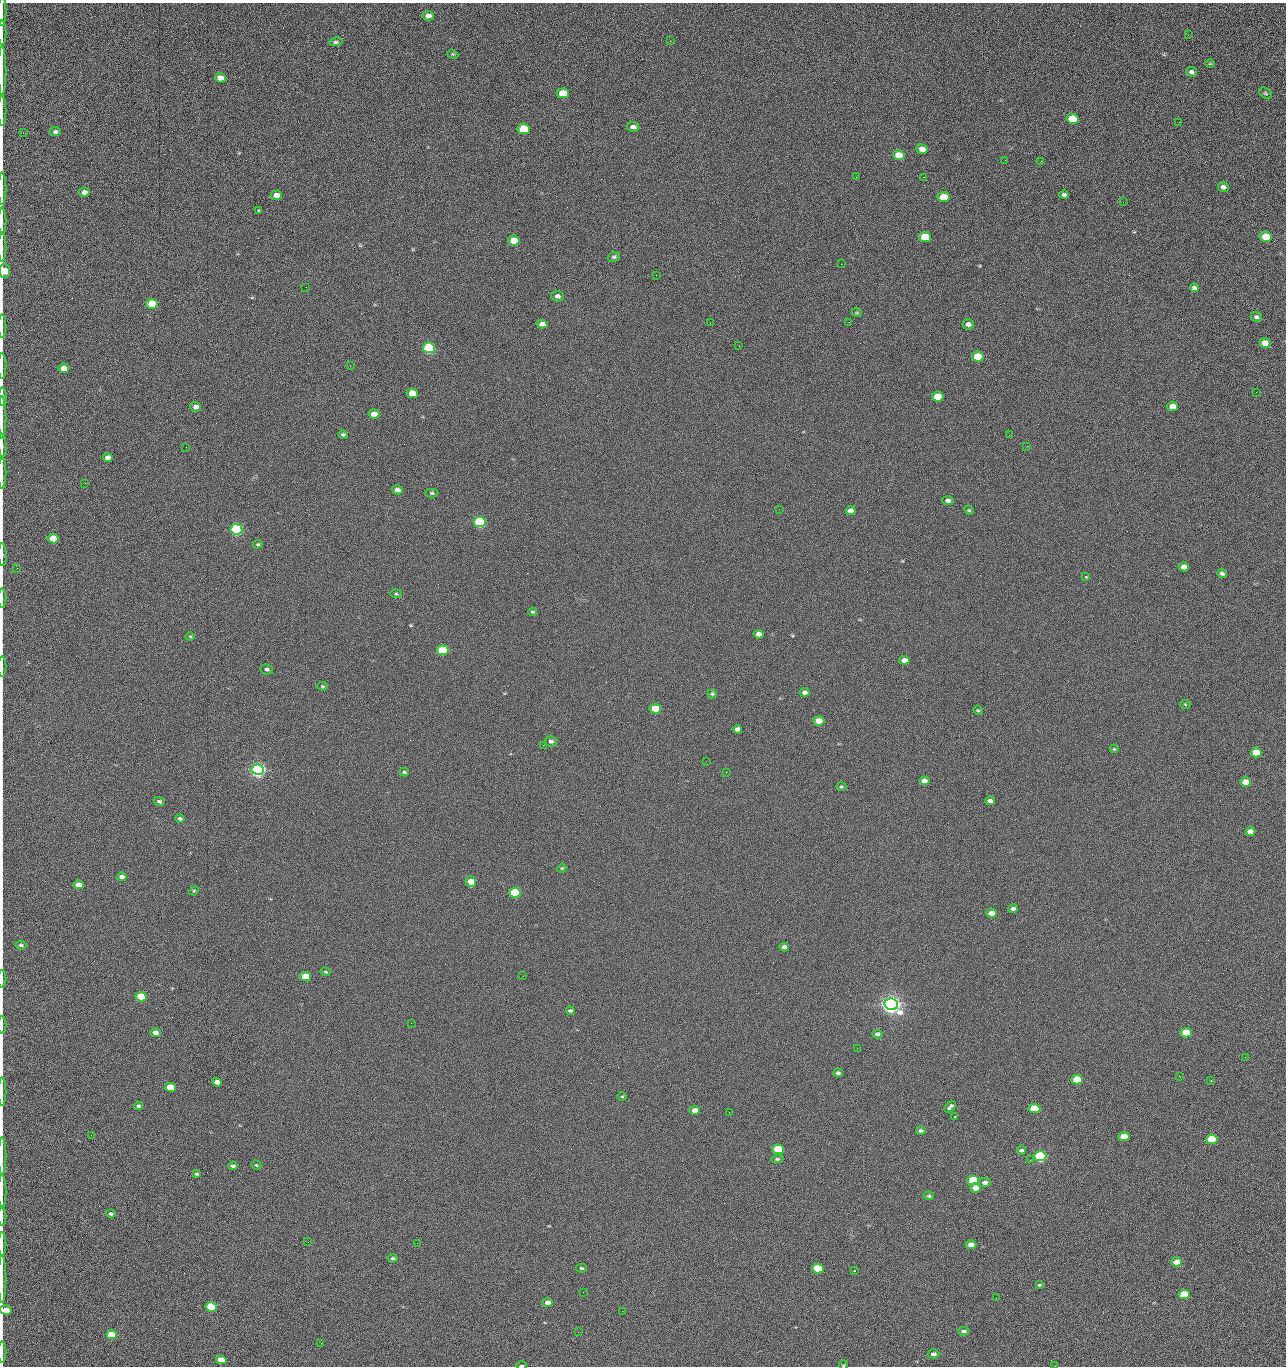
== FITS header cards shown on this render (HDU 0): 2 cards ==
NAXIS1  =                 1284 /fastest changing axis
NAXIS2  =                 1364 /next to fastest changing axis

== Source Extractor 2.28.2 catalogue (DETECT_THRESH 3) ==
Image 1284 x 1364 px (HDU 0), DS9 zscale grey, 1 PNG px = 1 image px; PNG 1288 x 1368 px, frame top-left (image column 1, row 1364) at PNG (2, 3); each listed source drawn as its Kron ellipse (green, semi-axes under 4 px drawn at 4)
Background 125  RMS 15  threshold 43.5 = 3 sigma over >= 5 px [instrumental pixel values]
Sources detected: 210; all 210 listed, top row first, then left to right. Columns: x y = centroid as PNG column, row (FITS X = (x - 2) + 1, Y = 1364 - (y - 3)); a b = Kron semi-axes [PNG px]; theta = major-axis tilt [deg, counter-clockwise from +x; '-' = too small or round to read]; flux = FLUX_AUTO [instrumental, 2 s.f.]
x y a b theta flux
2 11 15 2 90 2.1e+03
428 16 6 4 -9 4.7e+03
2 33 12 2 90 2.1e+03
1188 35 3 2 - 1.3e+03
670 41 2 2 - 2.5e+03
336 42 7 4 7 1.9e+03
453 54 6 4 -20 1.2e+03
1210 64 5 3 - 8.6e+02
2 70 24 2 90 4.7e+03
1192 72 6 4 -27 2.6e+03
220 78 5 4 - 8.6e+03
563 93 6 5 - 2.3e+04
1266 93 7 5 -41 1.6e+03
2 111 15 2 90 2.4e+03
1072 119 6 5 - 4.4e+04
1179 122 2 2 - 1.2e+03
633 127 6 4 -6 3.6e+03
524 129 6 5 - 5.3e+04
55 132 5 4 - 2.6e+03
23 133 2 2 - 5.5e+02
922 149 6 4 -12 6.1e+03
899 155 6 5 - 1.6e+04
1005 160 2 2 - 1.4e+03
1041 161 2 2 - 2.0e+03
856 177 2 2 - 2.5e+03
923 177 2 2 - 3.0e+04
1223 187 5 4 - 3.5e+03
2 189 16 2 90 2.8e+03
84 192 5 4 - 4.8e+03
276 195 6 4 1 6.1e+03
1064 195 4 4 - 2.6e+03
944 197 6 5 - 2.9e+04
1123 202 2 2 - 9.3e+02
258 210 3 3 - 1.3e+03
2 221 13 2 90 1.9e+03
925 237 6 5 - 4.1e+04
1266 237 6 5 - 2.5e+04
514 241 6 5 - 2.0e+04
2 247 14 2 90 2.4e+03
614 257 6 4 16 1.9e+03
841 264 2 2 - 2.6e+04
4 271 7 5 90 2.3e+04
656 275 2 2 - 4.9e+02
306 287 3 2 - 7.4e+02
1194 288 4 4 - 2.5e+03
557 296 6 5 - 3.3e+03
152 304 5 5 - 5.1e+04
857 313 5 3 - 8.9e+02
1256 317 5 5 - 2.2e+03
849 322 2 2 - 1.1e+03
710 323 2 2 - 3.5e+03
542 324 5 4 - 5.1e+03
968 324 6 5 - 4.0e+03
2 326 12 2 90 1.8e+03
1265 343 5 5 - 1.0e+04
739 346 2 2 - 5.6e+02
429 348 6 5 - 1.6e+05
978 357 6 5 - 3.9e+04
2 366 13 2 90 2.5e+03
350 366 2 2 - 3.6e+03
64 368 5 4 - 1.1e+04
1256 392 2 2 - 1.5e+03
412 393 5 5 - 1.9e+04
3 397 9 3 -88 4.6e+03
938 397 6 5 - 3.3e+04
1172 406 5 4 - 9.4e+03
196 407 5 5 - 4.7e+03
374 414 5 4 - 9.3e+03
2 418 21 2 90 3.2e+03
343 435 5 4 - 1.7e+03
1009 435 2 2 - 1.3e+03
2 446 12 3 -87 2.2e+03
1027 446 2 2 - 6.3e+02
186 447 2 2 - 2.9e+03
108 458 5 4 - 5.9e+03
2 473 16 2 90 2.8e+03
85 483 2 2 - 9.6e+02
397 490 5 4 - 5.1e+03
432 493 6 4 -1 1.7e+03
948 501 5 4 - 3.3e+03
779 509 2 2 - 4.5e+02
969 510 5 4 - 1.1e+03
851 511 5 4 - 4.9e+03
480 522 6 5 - 1.9e+05
236 529 6 5 - 3.2e+05
53 539 5 5 - 1.9e+04
258 544 5 4 - 1.4e+03
2 555 11 3 -88 2.6e+03
1184 567 5 4 - 5.5e+03
17 568 2 2 - 4.3e+02
1222 574 5 3 - 2.2e+03
1086 577 4 3 - 8.6e+02
396 594 6 3 -8 1.1e+03
2 598 9 2 90 1.5e+03
532 612 4 3 - 1.2e+03
759 634 5 4 - 5.2e+03
190 636 4 3 - 9.1e+02
443 650 6 5 - 9.0e+04
904 660 5 4 - 6.9e+03
2 667 10 2 90 1.6e+03
267 669 6 5 - 2.3e+03
322 686 5 3 - 1.2e+03
804 692 5 4 - 3.7e+03
712 694 4 4 - 1.3e+03
1185 704 5 3 - 8.9e+02
655 709 6 5 - 4.9e+04
978 710 5 4 - 1.2e+03
819 721 5 4 - 1.5e+04
737 729 5 4 - 3.5e+03
551 741 6 5 - 2.8e+03
543 745 2 2 - 3.6e+03
1114 749 4 4 - 1.0e+03
1256 753 5 5 - 2.7e+04
706 761 2 2 - 2.2e+03
258 770 6 5 - 7.1e+05
404 772 4 3 - 1.3e+03
726 772 2 2 - 2.7e+03
924 781 5 4 - 5.7e+03
1245 782 5 4 - 1.3e+04
841 786 5 4 - 1.2e+03
159 801 5 4 - 2.1e+03
990 801 5 4 - 4.0e+03
180 818 5 4 - 2.1e+03
1250 831 5 4 - 6.0e+03
562 868 5 3 - 9.1e+02
122 877 5 4 - 5.3e+03
471 882 5 5 - 1.3e+04
79 885 5 4 - 9.6e+03
194 891 5 4 - 1.1e+03
515 893 6 5 - 1.2e+05
1013 909 5 4 - 2.7e+03
991 913 5 4 - 9.5e+03
21 945 5 3 - 1.8e+03
784 947 5 4 - 3.5e+03
325 972 5 3 - 1.2e+03
305 976 5 4 - 3.3e+04
523 976 2 2 - 2.2e+03
2 979 9 2 90 1.4e+03
141 997 5 4 - 5.2e+04
891 1004 7 6 - 1.1e+06
570 1011 4 3 - 2.0e+03
411 1023 2 2 - 5.5e+03
2 1025 9 2 90 1.4e+03
155 1033 5 4 - 6.2e+03
1186 1033 5 4 - 2.9e+04
877 1034 5 4 - 2.3e+03
857 1048 2 2 - 1.4e+03
1245 1057 2 2 - 1.9e+03
838 1073 5 4 - 2.2e+03
1179 1076 3 2 - 2.8e+03
1077 1080 6 5 - 4.8e+04
1211 1080 3 2 - 8.3e+02
217 1082 5 4 - 5.7e+03
170 1087 5 4 - 3.1e+04
2 1092 14 2 90 2.4e+03
622 1096 4 3 - 8.6e+02
138 1106 4 4 - 1.8e+03
950 1107 7 3 45 2.4e+03
1034 1108 6 4 -2 4.4e+04
695 1110 5 4 - 8.8e+03
729 1112 3 2 - 9.7e+02
955 1117 3 2 - 1.1e+03
921 1131 5 4 - 2.0e+03
91 1135 2 2 - 2.5e+03
1124 1136 5 4 - 1.7e+04
1212 1139 6 4 2 5.8e+04
778 1149 6 5 - 7.8e+04
1021 1150 4 3 - 2.0e+03
2 1156 18 2 90 2.6e+03
1040 1156 6 5 - 2.8e+05
777 1159 6 4 8 1.6e+03
1030 1160 3 2 - 1.1e+03
256 1165 5 4 - 9.9e+02
233 1166 4 3 - 2.4e+03
197 1174 4 3 - 1.4e+03
973 1180 6 5 - 8.4e+04
985 1182 6 4 6 3.6e+03
975 1188 5 4 - 9.6e+03
2 1192 17 2 90 3.1e+03
929 1196 5 4 - 1.4e+03
111 1214 5 4 - 2.1e+03
2 1216 10 2 90 1.8e+03
308 1242 2 2 - 1.9e+03
417 1243 2 2 - 5.4e+03
2 1244 12 2 90 2.0e+03
971 1245 5 4 - 8.7e+03
393 1258 5 3 - 1.6e+03
1176 1262 5 4 - 1.4e+04
582 1268 5 3 - 1.4e+03
818 1269 6 4 -3 8.0e+04
854 1271 2 2 - 8.3e+02
2 1279 24 2 90 4.7e+03
1039 1285 3 3 - 3.3e+03
583 1292 2 2 - 5.1e+02
1184 1294 6 4 4 4.6e+04
996 1298 2 2 - 2.7e+03
548 1302 5 4 - 7.4e+03
211 1307 5 4 - 9.9e+04
6 1310 6 4 -11 1.7e+04
622 1311 3 2 - 8.2e+02
964 1331 6 3 -5 2.2e+03
578 1332 2 2 - 3.6e+03
112 1335 5 4 - 5.3e+04
321 1343 3 2 - 1.3e+03
2 1352 10 2 90 2.0e+03
933 1354 6 4 0 3.5e+03
221 1360 5 4 - 1.8e+04
843 1365 4 4 - 9.7e+02
521 1366 5 2 - 1.3e+03
1055 1366 2 2 - 2.3e+03
At the frame edge (FLAGS 8, measured only in part): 30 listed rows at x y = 2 11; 2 33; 2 70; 2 111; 2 189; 2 221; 2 247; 4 271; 2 326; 2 366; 3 397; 2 418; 2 446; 2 473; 2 555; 2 598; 2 667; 2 979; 2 1025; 2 1092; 2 1156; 2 1192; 2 1216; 2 1244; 2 1279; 6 1310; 2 1352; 843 1365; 521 1366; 1055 1366

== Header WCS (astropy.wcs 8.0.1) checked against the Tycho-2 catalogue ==
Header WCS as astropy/WCSLIB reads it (CRVAL/CRPIX/CD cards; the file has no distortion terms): RA---TAN/DEC--TAN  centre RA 15:41:40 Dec +52:00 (235.42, +51.99 deg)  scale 1.26 arcsec/px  FOV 26.9' x 28.5'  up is +92 deg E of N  parity flipped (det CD > 0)
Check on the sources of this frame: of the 60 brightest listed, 9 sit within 2.0 arcsec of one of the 11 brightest Tycho-2 stars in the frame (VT <= 12.29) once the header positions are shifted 0.23 arcsec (0.17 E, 0.15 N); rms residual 0.87 arcsec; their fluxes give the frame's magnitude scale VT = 24.38 - 2.5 log10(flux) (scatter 0.22 mag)
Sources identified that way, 9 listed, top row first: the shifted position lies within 2.0 arcsec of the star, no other Tycho-2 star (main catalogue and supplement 1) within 4.0 arcsec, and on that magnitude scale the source's flux lands within +1.5 / -3 mag of the star's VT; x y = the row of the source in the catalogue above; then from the Tycho-2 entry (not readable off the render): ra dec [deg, ICRS J2000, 3 dp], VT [Tycho-2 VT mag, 2 dp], TYC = Tycho-2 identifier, HIP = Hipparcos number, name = IAU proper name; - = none
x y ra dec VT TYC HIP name
429 348 235.614 +52.064 11.61 3489-1132-1 - -
480 522 235.514 +52.049 11.19 3489-1407-1 - -
258 770 235.378 +52.130 9.31 3489-1322-1 76850 -
515 893 235.303 +52.042 11.52 3489-958-1 - -
891 1004 235.232 +51.912 9.59 3489-824-1 - -
1040 1156 235.143 +51.862 10.97 3489-1016-1 - -
973 1180 235.131 +51.886 12.29 3489-908-1 - -
818 1269 235.084 +51.941 11.45 3489-1346-1 - -
211 1307 235.075 +52.152 11.74 3489-912-1 - -